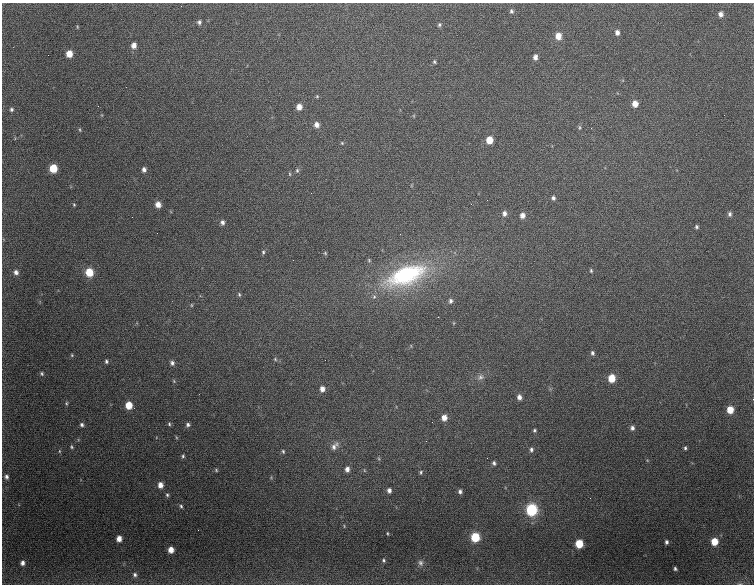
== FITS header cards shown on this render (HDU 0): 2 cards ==
NAXIS1  =                  752
NAXIS2  =                  582

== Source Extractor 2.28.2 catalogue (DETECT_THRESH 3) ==
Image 752 x 582 px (HDU 0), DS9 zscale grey, 1 PNG px = 1 image px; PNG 756 x 586 px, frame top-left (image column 1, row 582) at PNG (2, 3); no overlay
Background 3890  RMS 82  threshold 245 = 3 sigma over >= 5 px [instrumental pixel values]
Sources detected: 101; all 101 listed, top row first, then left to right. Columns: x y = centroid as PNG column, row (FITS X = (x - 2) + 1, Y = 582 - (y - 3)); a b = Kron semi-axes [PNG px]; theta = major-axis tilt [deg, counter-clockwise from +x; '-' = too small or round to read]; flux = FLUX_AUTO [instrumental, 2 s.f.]
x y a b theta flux
181 6 2 2 - 52000
511 11 5 4 - 11000
721 14 5 5 - 25000
199 22 4 4 - 12000
439 25 5 4 - 8900
77 27 5 3 - 5000
617 32 5 4 - 23000
558 36 7 6 - 54000
134 45 6 5 - 33000
69 54 6 5 - 69000
535 57 5 4 - 24000
434 62 5 4 - 8000
317 96 5 4 - 6100
635 104 5 5 - 51000
299 107 6 5 - 41000
11 109 5 5 - 12000
724 115 2 2 - 2500
317 125 6 5 - 29000
579 127 7 4 90 8300
591 128 2 2 - 3700
80 130 5 3 - 5700
489 140 6 5 - 81000
342 143 5 4 - 5000
53 168 6 5 - 140000
144 169 5 4 - 19000
297 170 6 5 - 9000
290 174 5 3 - 5800
311 193 2 2 - 27000
553 198 5 4 - 13000
487 200 2 2 - 3300
158 204 6 5 - 42000
74 205 4 4 - 5500
504 213 6 5 - 21000
730 214 6 4 -88 14000
522 215 5 5 - 28000
222 222 6 5 - 18000
696 227 4 4 - 9200
157 233 2 2 - 3800
263 252 6 4 83 10000
325 253 5 5 - 7300
369 260 5 4 - 7000
591 271 5 3 - 7400
16 272 6 6 - 23000
89 272 7 6 - 110000
406 275 55 24 21 750000
239 294 6 4 -64 7900
451 301 6 5 - 14000
191 305 5 3 - 5200
592 353 5 4 - 12000
72 355 4 4 - 5900
275 359 5 5 - 7700
106 361 5 4 - 10000
172 363 6 5 - 16000
42 374 6 5 - 9100
480 377 10 7 32 23000
612 378 6 5 - 110000
322 389 6 5 - 30000
519 397 6 5 - 24000
66 403 5 4 - 6500
129 405 6 5 - 90000
730 410 6 5 - 83000
444 418 6 5 - 42000
432 422 2 2 - 2500
169 424 6 5 - 8200
82 425 5 5 - 13000
188 425 5 5 - 14000
632 428 5 5 - 17000
534 430 4 4 - 8800
176 437 5 3 - 4800
334 446 14 7 50 31000
71 447 5 4 - 7300
685 448 4 3 - 8200
531 449 6 5 - 13000
59 451 5 3 - 5800
283 451 5 4 - 8000
183 456 5 4 - 8100
487 458 2 2 - 6300
494 463 6 4 -75 12000
347 469 6 5 - 25000
216 470 4 4 - 6500
364 470 5 3 - 5200
421 472 5 4 - 8200
6 477 6 5 - 18000
160 485 6 5 - 36000
389 490 5 4 - 20000
460 491 5 4 - 15000
167 495 5 4 - 8500
181 506 5 4 - 7900
532 510 7 6 - 540000
387 533 4 2 - 5400
475 537 6 6 - 220000
119 539 5 4 - 43000
714 541 6 5 - 91000
666 542 4 3 - 14000
579 544 6 5 - 130000
171 550 5 5 - 49000
384 560 5 5 - 10000
22 563 5 5 - 22000
420 563 9 8 - 22000
675 569 4 3 - 10000
135 575 7 6 - 16000